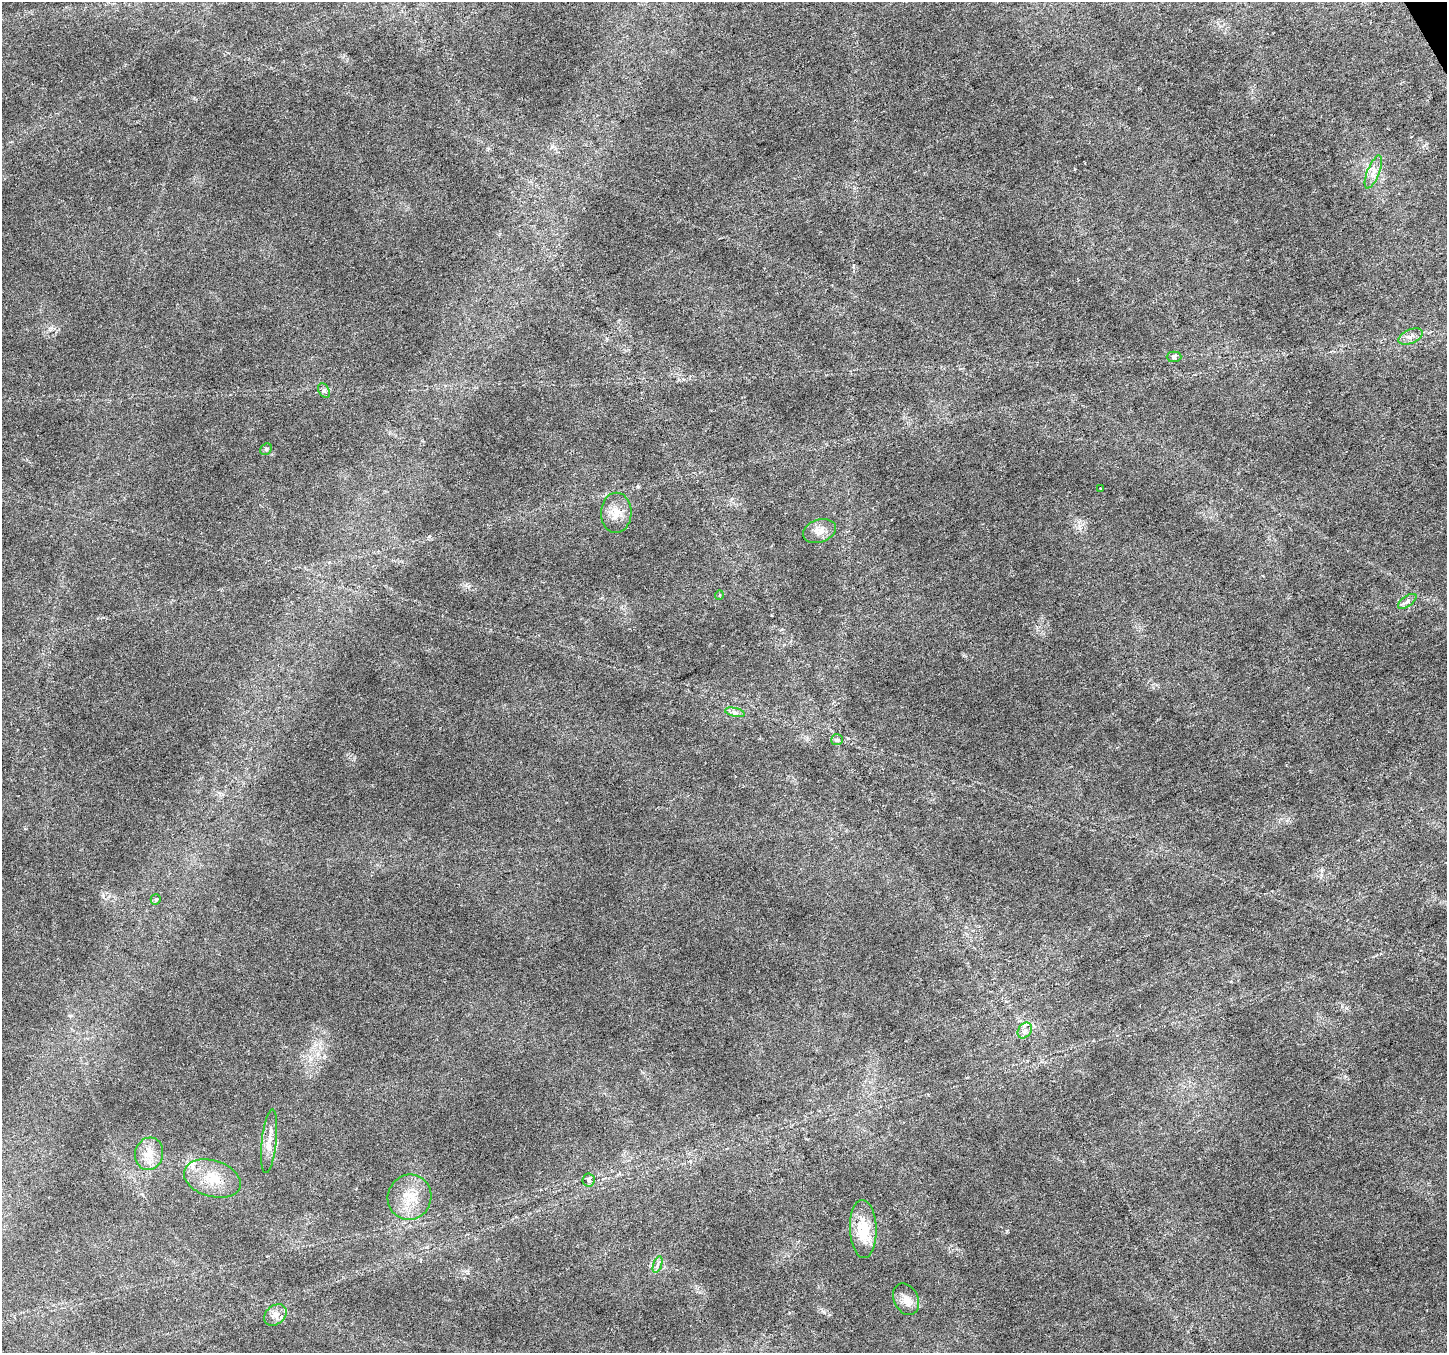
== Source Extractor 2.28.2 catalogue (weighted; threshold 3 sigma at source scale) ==
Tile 10 of 4 x 4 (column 2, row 3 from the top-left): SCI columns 1452-2896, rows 1516-2866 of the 5788 x 5674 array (HDU 1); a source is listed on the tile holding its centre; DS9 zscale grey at full resolution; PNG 1449 x 1355 px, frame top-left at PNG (2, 2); each listed source drawn as its Kron ellipse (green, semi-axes under 4 px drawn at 4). Shown black and unused: <1% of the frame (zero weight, under 3 of 6 exposures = <1% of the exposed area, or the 3 px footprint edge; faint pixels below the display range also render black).
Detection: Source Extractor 2.28.2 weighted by HDU 2 'WHT'; one run over the whole footprint, this tile lists its part. Background 0.0161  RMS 0.0018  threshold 0.00756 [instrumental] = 3 sigma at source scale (4.09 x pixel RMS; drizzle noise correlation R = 1.36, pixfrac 0.8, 0.0396/0.0396 arcsec/px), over >= 5 px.
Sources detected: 24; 1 inside a brighter listed object's ellipse — not listed separately; the other 23 listed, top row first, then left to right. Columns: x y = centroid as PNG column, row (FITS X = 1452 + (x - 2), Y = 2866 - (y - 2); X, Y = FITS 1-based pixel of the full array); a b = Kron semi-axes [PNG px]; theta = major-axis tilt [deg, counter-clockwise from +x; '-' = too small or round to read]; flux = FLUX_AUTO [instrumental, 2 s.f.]
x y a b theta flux
1373 172 17 6 68 1.3
1410 336 13 7 24 0.96
1174 357 7 5 1 0.43
324 391 8 5 -62 0.45
266 449 6 5 - 0.31
1100 488 3 2 - 0.14
616 513 20 15 88 2.5
819 531 17 11 19 1.6
719 595 5 3 - 0.15
1407 601 11 5 35 0.66
735 712 10 4 -13 0.56
837 740 6 5 - 0.36
156 899 5 5 - 0.39
1025 1031 8 6 54 0.76
269 1141 32 7 84 2.1
149 1154 16 14 74 2.5
212 1178 29 18 -16 4.8
589 1180 6 6 - 0.74
409 1197 23 21 66 4.3
863 1229 29 13 -88 5.6
657 1265 8 3 71 0.43
906 1299 16 12 -63 1.6
275 1315 12 9 39 1.3
Unlisted compact peaks at least as high as the median listed source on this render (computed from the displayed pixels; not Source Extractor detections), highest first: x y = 638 487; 429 536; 466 585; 1346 1008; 1007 1231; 824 1312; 49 329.